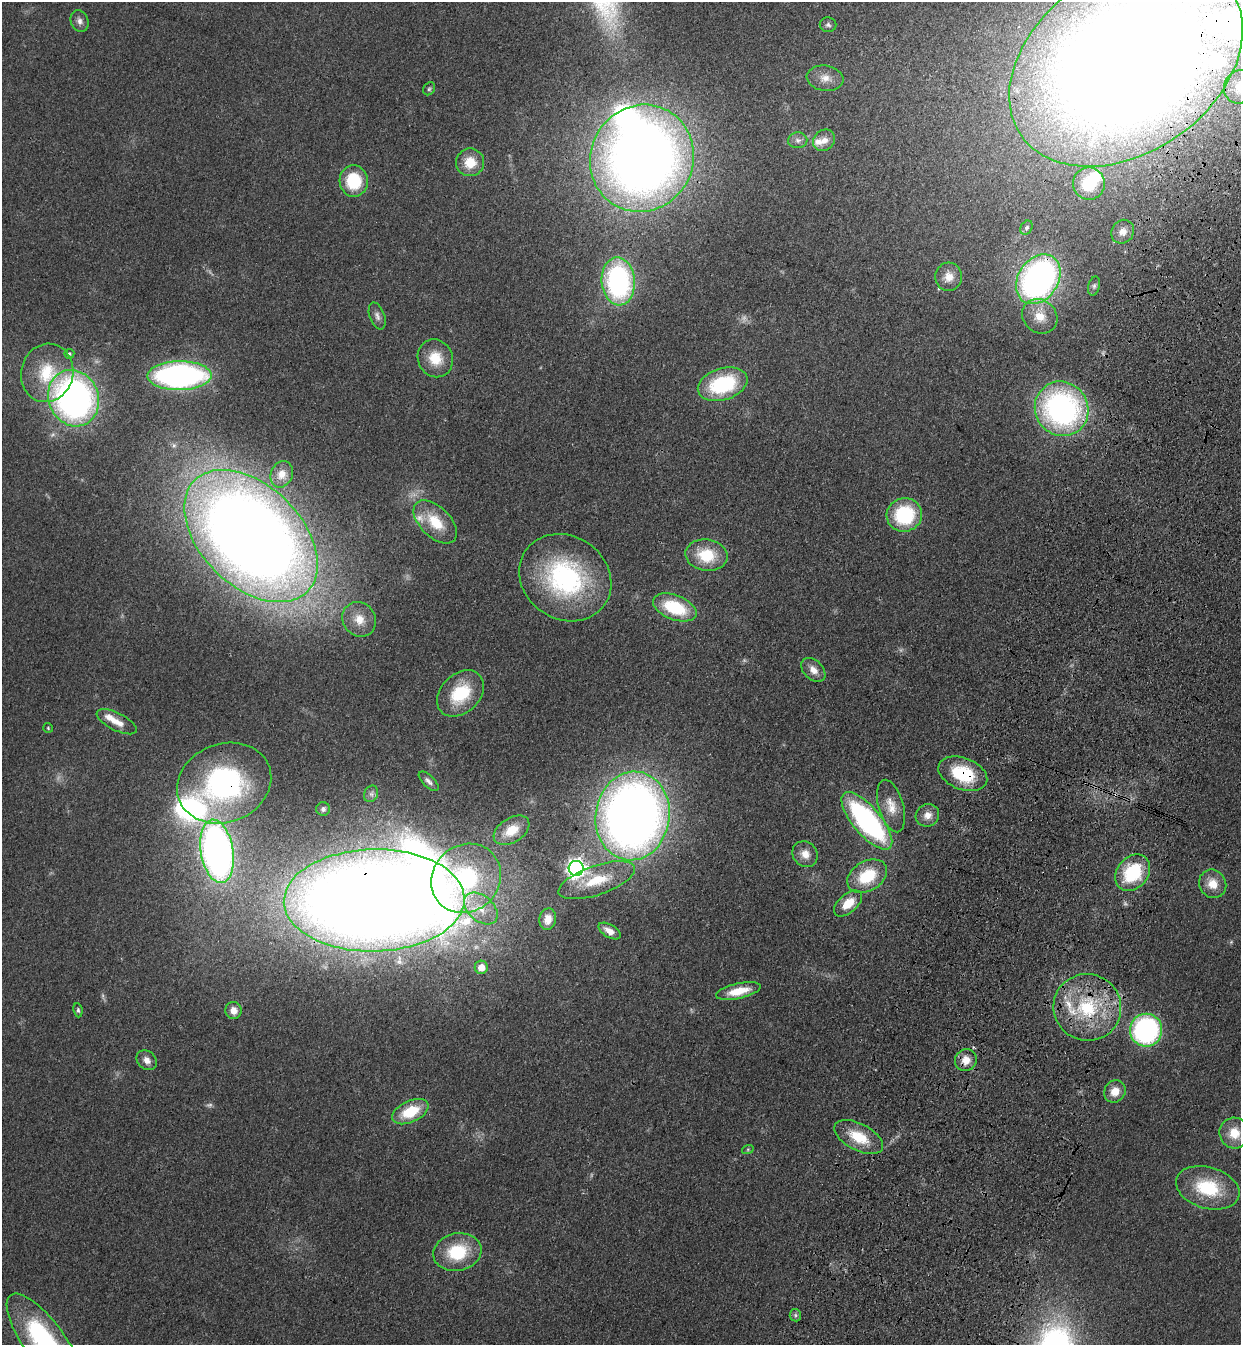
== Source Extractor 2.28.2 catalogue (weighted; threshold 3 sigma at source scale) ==
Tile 10 of 4 x 4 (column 2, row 3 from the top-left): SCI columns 1485-2723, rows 1387-2729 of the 5574 x 5458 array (HDU 1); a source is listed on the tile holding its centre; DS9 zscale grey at full resolution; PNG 1243 x 1347 px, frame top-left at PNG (2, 2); each listed source drawn as its Kron ellipse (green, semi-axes under 4 px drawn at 4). Shown black and unused: <1% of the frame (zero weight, under 3 of 4 exposures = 6% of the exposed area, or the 3 px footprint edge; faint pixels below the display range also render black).
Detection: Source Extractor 2.28.2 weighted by HDU 2 'WHT'; one run over the whole footprint, this tile lists its part. Background 0.0826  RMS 0.0066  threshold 0.0298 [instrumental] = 3 sigma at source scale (4.5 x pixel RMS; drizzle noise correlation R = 1.50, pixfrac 1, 0.05/0.05 arcsec/px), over >= 5 px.
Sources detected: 99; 8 too faint to see at this stretch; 4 inside a brighter object's white glare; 1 cosmic-ray / hot-pixel residue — neither listed nor drawn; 7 inside a brighter listed object's ellipse — not listed separately; the other 79 listed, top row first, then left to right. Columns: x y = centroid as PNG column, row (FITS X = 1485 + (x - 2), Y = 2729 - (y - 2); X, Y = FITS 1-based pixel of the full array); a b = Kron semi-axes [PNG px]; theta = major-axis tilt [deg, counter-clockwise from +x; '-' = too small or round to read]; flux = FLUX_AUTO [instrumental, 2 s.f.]
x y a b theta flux
79 21 11 8 -68 3.4
828 25 8 7 - 1.9
1126 63 127 90 35 2100
825 78 18 12 -7 7.7
1240 87 17 15 53 18
429 89 7 5 57 1.3
798 140 9 8 - 2.8
824 140 12 10 41 6.2
642 158 54 51 61 830
470 162 14 14 - 14
354 181 16 14 -86 31
1089 184 16 16 - 25
1026 228 7 5 58 1.5
1123 232 12 11 - 4.9
949 277 14 13 - 7.9
1038 279 27 20 57 240
618 281 24 16 -86 130
1094 286 9 5 75 1.7
377 316 14 7 -70 3.3
1040 316 19 16 -42 14
69 354 5 5 - 1.3
435 358 19 17 -64 17
47 373 29 26 75 31
179 376 32 14 1 210
723 384 25 16 17 58
74 398 29 25 -67 280
1062 409 28 26 -54 190
282 474 13 11 67 6.3
904 515 18 16 17 52
435 522 27 15 -45 22
251 536 79 50 -45 1200
707 555 21 15 -7 26
565 578 48 41 -34 110
675 607 23 12 -21 39
359 619 18 16 -53 13
813 670 14 9 -45 6.1
460 693 26 19 44 33
117 722 22 9 -27 8.3
48 728 5 5 - 0.84
963 774 25 15 -21 38
429 781 12 5 -44 2.8
224 783 48 39 21 150
371 794 8 7 - 2.3
891 806 27 12 -74 12
323 809 7 7 - 2
927 815 12 11 - 6.3
633 816 44 37 81 720
867 821 36 14 -50 140
511 830 20 12 32 14
217 851 32 16 -81 360
805 854 13 12 - 7.3
576 868 7 7 - 360
1133 873 20 15 50 43
867 876 21 15 30 30
466 878 36 33 43 100
597 880 40 14 19 24
1213 884 14 13 - 10
374 900 90 51 1 1900
848 903 17 9 40 14
481 908 19 12 -41 14
548 919 11 8 79 6.2
610 931 12 6 -31 6.6
481 967 6 6 - 7.1
738 991 23 7 13 15
1087 1007 34 33 - 61
78 1010 7 4 -82 1.3
234 1010 8 8 - 6.1
1146 1030 16 16 - 130
147 1060 11 9 -43 4.6
966 1060 11 10 - 8
1115 1091 11 10 - 8.5
410 1112 19 10 25 24
1234 1133 15 15 - 14
859 1137 26 13 -27 21
748 1149 6 4 19 0.8
1208 1188 32 20 -17 39
457 1252 24 18 11 35
795 1315 6 5 - 1.4
45 1342 58 20 -54 130
Overlapping masked pixels (flux is a lower limit): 6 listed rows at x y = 1126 63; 1038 279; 963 774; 224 783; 374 900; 966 1060
Isophote crosses this tile's border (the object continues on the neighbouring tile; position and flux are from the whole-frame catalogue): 3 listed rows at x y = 1126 63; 1240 87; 45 1342